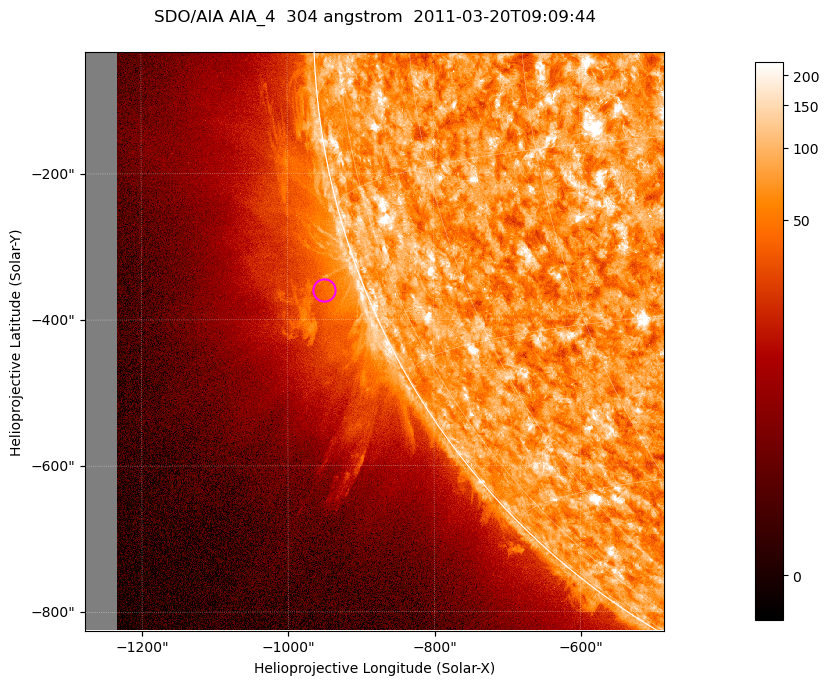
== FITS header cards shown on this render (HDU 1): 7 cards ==
TELESCOP= 'SDO/AIA '           / For AIA: SDO/AIA
INSTRUME= 'AIA_4   '           / For AIA: AIA_ATA1, AIA_ATA2, AIA_ATA3 or AIA_AT
WAVELNTH=                  304 / [angstrom] Wavelength
WAVEUNIT= 'angstrom'           / Wavelength unit: angstrom
DATE-OBS= '2011-03-20T09:09:44.123' / [ISO] Date when observation started; ISO 8
CTYPE1  = 'HPLN-TAN'           / CTYPE1; Typically HPLN
CTYPE2  = 'HPLT-TAN'           / CTYPE2; Typically HPLT

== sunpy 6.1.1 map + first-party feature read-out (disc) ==
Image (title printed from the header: SDO/AIA AIA_4  304 angstrom  2011-03-20T09:09:44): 1320 x 1320 px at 0.6 arcsec/px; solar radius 964 arcsec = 1605 px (partial field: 9.1% of the solar disc is inside the frame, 42% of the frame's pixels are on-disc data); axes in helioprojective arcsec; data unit not stated in the header (colour bar unlabelled)
Orientation: roll -0.132 deg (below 1 deg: not rotated)
Missing data: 5.5% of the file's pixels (0.0% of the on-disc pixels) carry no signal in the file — blank (NaN) pixels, whole columns, Tx -1278..-1232 arcsec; drawn neutral grey and excluded from every search
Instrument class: DISC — disc imager (sunpy class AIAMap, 304 A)
Bright regions (active regions / flare kernels): reference = the on-disc median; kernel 11 px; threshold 5 sigma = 116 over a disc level ~73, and >= 1.15x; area >= 1742 px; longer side >= 16 px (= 9.6 arcsec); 0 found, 0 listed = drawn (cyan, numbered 1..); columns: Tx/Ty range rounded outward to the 2 arcsec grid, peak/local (2 s.f.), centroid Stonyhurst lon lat
Off-limb structures (1.02-1.3 R_sun): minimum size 400 px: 7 found; the strongest spans PA ~100..120 deg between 1.02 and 1.15 R_sun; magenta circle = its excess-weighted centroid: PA ~110 deg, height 1.05 R_sun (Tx ~-950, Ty ~-360 arcsec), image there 1.9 x the reference